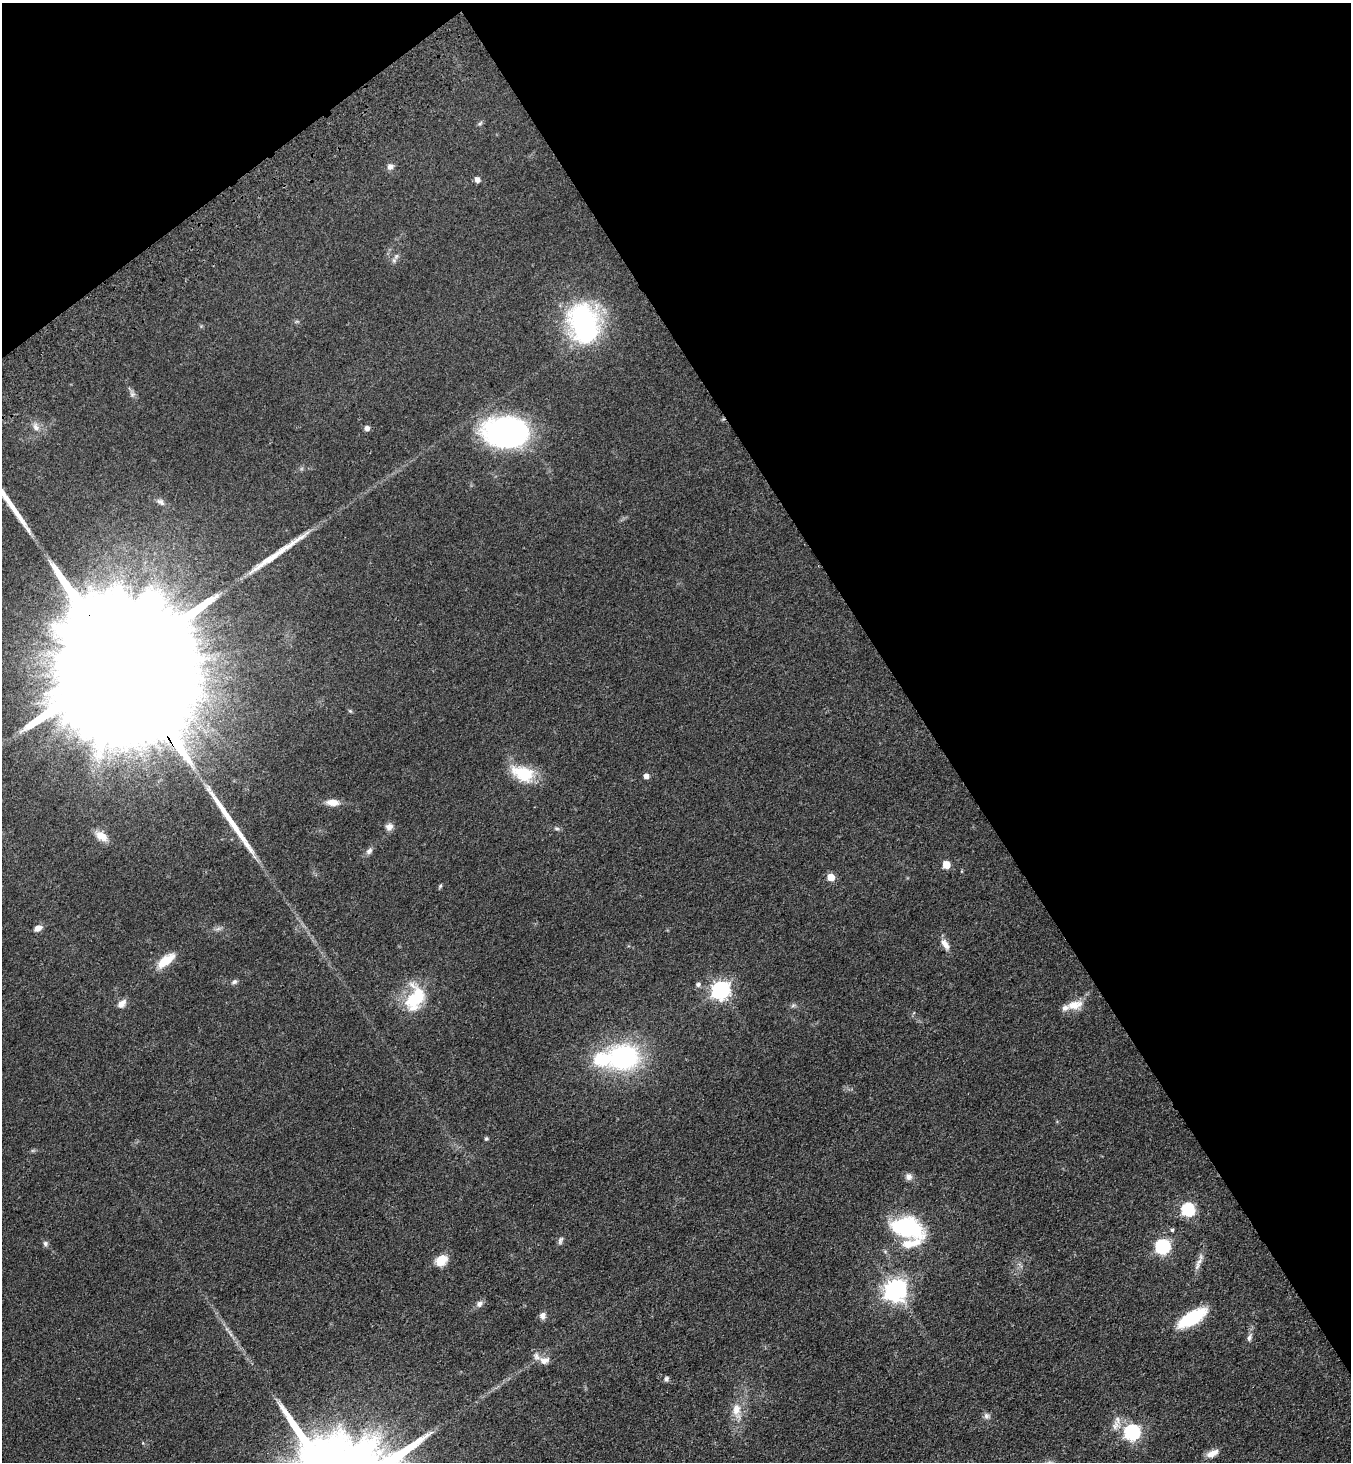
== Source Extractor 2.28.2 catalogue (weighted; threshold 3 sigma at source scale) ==
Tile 3 of 4 x 4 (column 3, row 1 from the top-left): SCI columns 3069-4417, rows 4485-5944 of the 6001 x 6046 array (HDU 1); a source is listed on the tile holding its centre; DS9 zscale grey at full resolution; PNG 1353 x 1464 px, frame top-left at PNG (2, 3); no overlay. Shown black and unused: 35% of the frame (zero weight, under 3 of 4 exposures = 6% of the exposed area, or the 3 px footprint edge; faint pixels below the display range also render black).
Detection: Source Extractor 2.28.2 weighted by HDU 2 'WHT'; one run over the whole footprint, this tile lists its part. Background 0.0589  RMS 0.006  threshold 0.0272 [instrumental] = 3 sigma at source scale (4.5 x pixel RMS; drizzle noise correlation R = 1.50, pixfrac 1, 0.05/0.05 arcsec/px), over >= 5 px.
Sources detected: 65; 2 inside a brighter object's white glare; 3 long thin detections or spike segments (spike, bleed or trail) — not listed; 5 inside a brighter listed object's ellipse — not listed separately; the other 55 listed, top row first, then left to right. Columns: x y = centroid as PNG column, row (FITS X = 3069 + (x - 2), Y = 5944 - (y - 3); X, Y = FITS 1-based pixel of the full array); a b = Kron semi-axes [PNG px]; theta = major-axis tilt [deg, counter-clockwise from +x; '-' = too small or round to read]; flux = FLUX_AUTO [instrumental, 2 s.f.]
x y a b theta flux
480 124 8 5 48 1.1
390 167 8 7 - 2.8
477 180 5 4 - 3.7
396 256 8 6 69 1.9
583 323 45 32 -79 96
132 394 8 7 - 1.8
36 427 13 8 -66 3.8
367 428 5 5 - 3.5
506 432 42 28 -2 140
161 502 12 7 -31 2.5
122 666 96 27 -58 92000
350 711 6 4 -43 0.77
523 774 29 17 -22 22
646 776 5 4 - 3.7
332 802 15 8 -1 6
389 827 9 8 - 3.3
556 828 8 5 -7 1.3
101 836 15 9 -35 6.9
369 851 10 7 49 2.2
946 865 5 5 - 13
831 877 5 5 - 13
440 886 7 4 46 0.81
38 928 9 6 27 3.7
945 944 16 7 -57 4.5
166 960 23 10 38 12
234 982 8 5 28 1.5
698 984 6 5 - 1.7
720 990 7 7 - 230
414 1000 39 22 82 26
122 1004 12 8 44 3.6
793 1005 7 4 20 1.1
1075 1005 23 11 13 8.2
623 1057 27 22 7 93
486 1139 5 5 - 0.88
909 1177 10 9 - 2.8
1188 1209 6 6 - 76
907 1228 39 23 -16 51
1172 1230 4 4 - 0.9
560 1240 11 6 73 1.8
45 1243 7 6 - 1.6
1162 1247 7 6 - 100
441 1260 14 11 39 8.4
1197 1265 15 6 72 3.5
895 1290 8 8 - 430
479 1303 9 7 46 2.5
542 1316 8 7 - 2.9
1192 1318 32 12 31 30
1249 1338 12 6 69 2.4
544 1360 14 9 10 4.3
666 1379 7 6 - 1.6
736 1409 18 12 82 8.3
986 1416 9 8 - 2.2
1117 1420 12 6 -73 3.2
1132 1432 7 7 - 150
1212 1453 15 7 25 5
Overlapping masked pixels (flux is a lower limit): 1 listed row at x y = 122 666